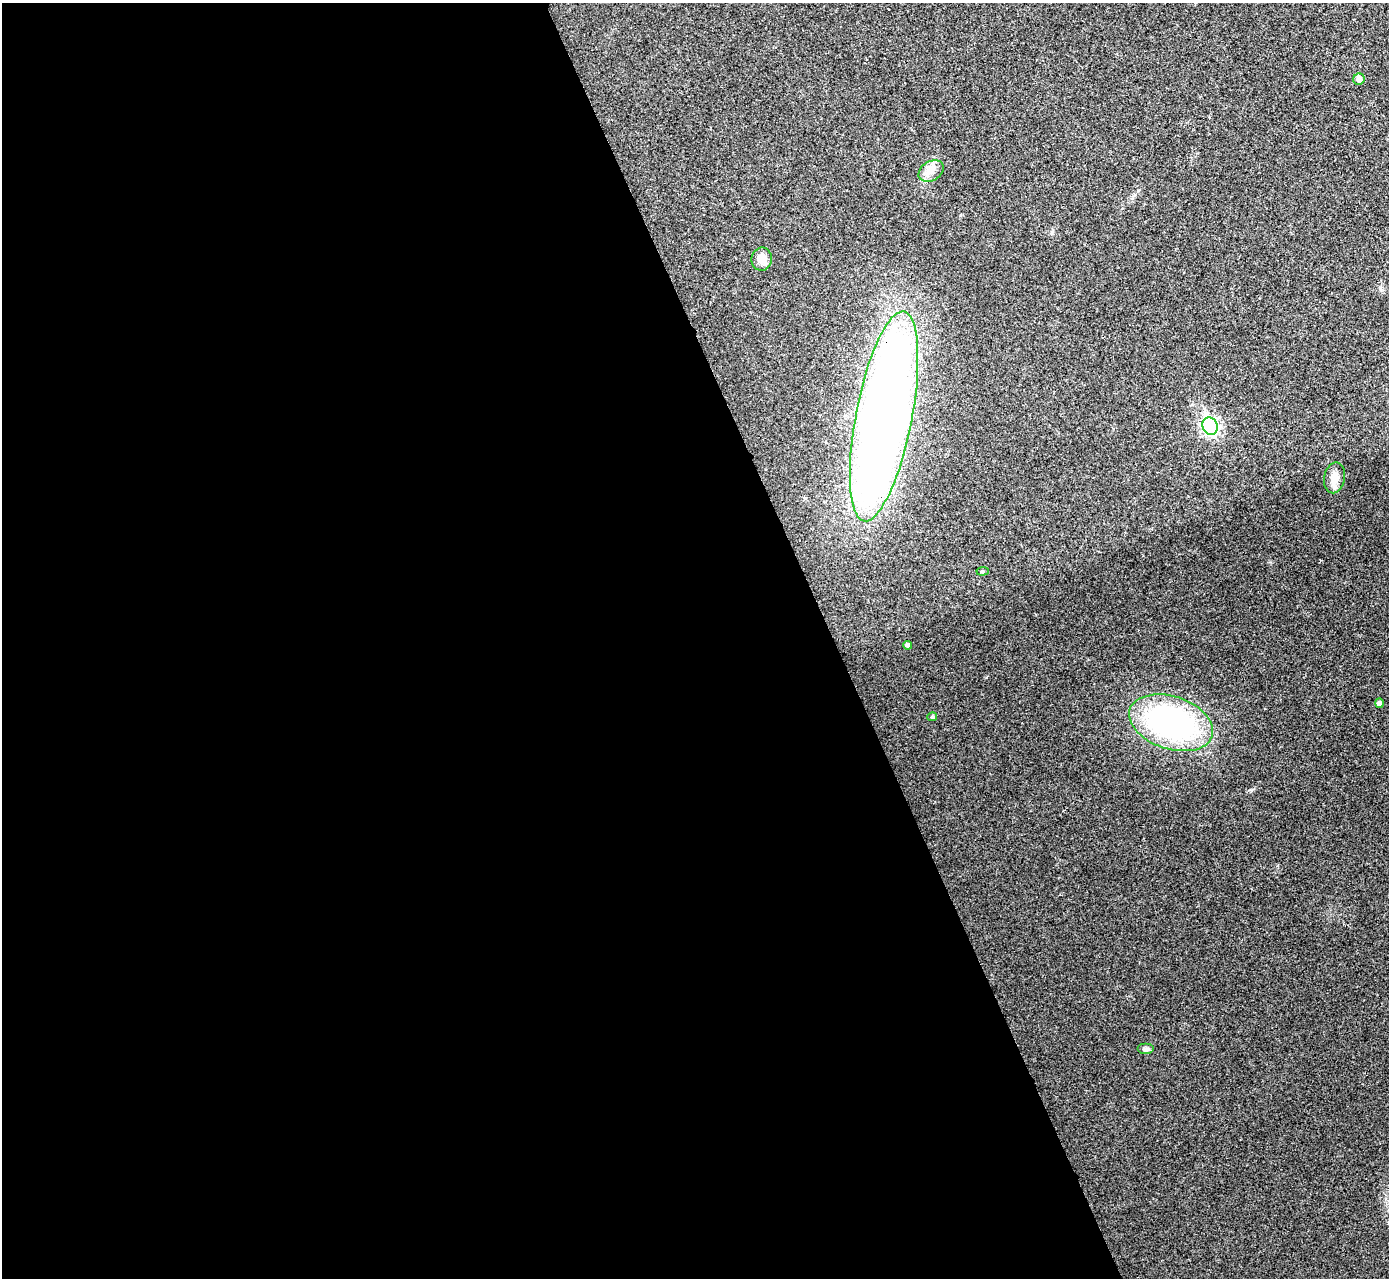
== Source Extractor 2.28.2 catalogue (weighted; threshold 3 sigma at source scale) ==
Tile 9 of 4 x 4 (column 1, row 3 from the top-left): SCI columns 6-1392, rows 1434-2709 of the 5559 x 5548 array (HDU 1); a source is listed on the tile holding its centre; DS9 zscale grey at full resolution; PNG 1391 x 1280 px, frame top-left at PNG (2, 3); each listed source drawn as its Kron ellipse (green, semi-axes under 4 px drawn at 4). Shown black and unused: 60% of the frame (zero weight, under 3 of 4 exposures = <1% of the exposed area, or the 3 px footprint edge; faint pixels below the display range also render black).
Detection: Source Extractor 2.28.2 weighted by HDU 2 'WHT'; one run over the whole footprint, this tile lists its part. Background 0.0488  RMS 0.0067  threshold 0.0301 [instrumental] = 3 sigma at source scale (4.5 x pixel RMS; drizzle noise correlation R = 1.50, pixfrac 1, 0.05/0.05 arcsec/px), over >= 5 px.
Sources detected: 12; all 12 listed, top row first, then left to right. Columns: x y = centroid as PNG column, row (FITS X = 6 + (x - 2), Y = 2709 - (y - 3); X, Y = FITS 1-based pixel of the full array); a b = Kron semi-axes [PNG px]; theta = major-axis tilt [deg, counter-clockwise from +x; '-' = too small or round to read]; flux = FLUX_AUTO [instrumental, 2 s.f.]
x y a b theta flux
1359 79 6 5 - 3.4
931 171 13 9 31 5.5
762 259 11 10 - 6.6
884 416 107 28 79 900
1210 426 9 7 -65 150
1334 478 15 10 79 7.2
983 571 6 4 6 0.87
908 645 4 4 - 2.4
1380 703 5 4 - 1.8
932 717 5 4 - 1.2
1171 723 43 26 -18 160
1146 1049 8 5 0 1.9
Overlapping masked pixels (flux is a lower limit): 1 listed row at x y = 884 416
Unlisted compact peaks at least as high as the median listed source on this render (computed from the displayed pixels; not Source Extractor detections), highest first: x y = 1251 790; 1380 288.